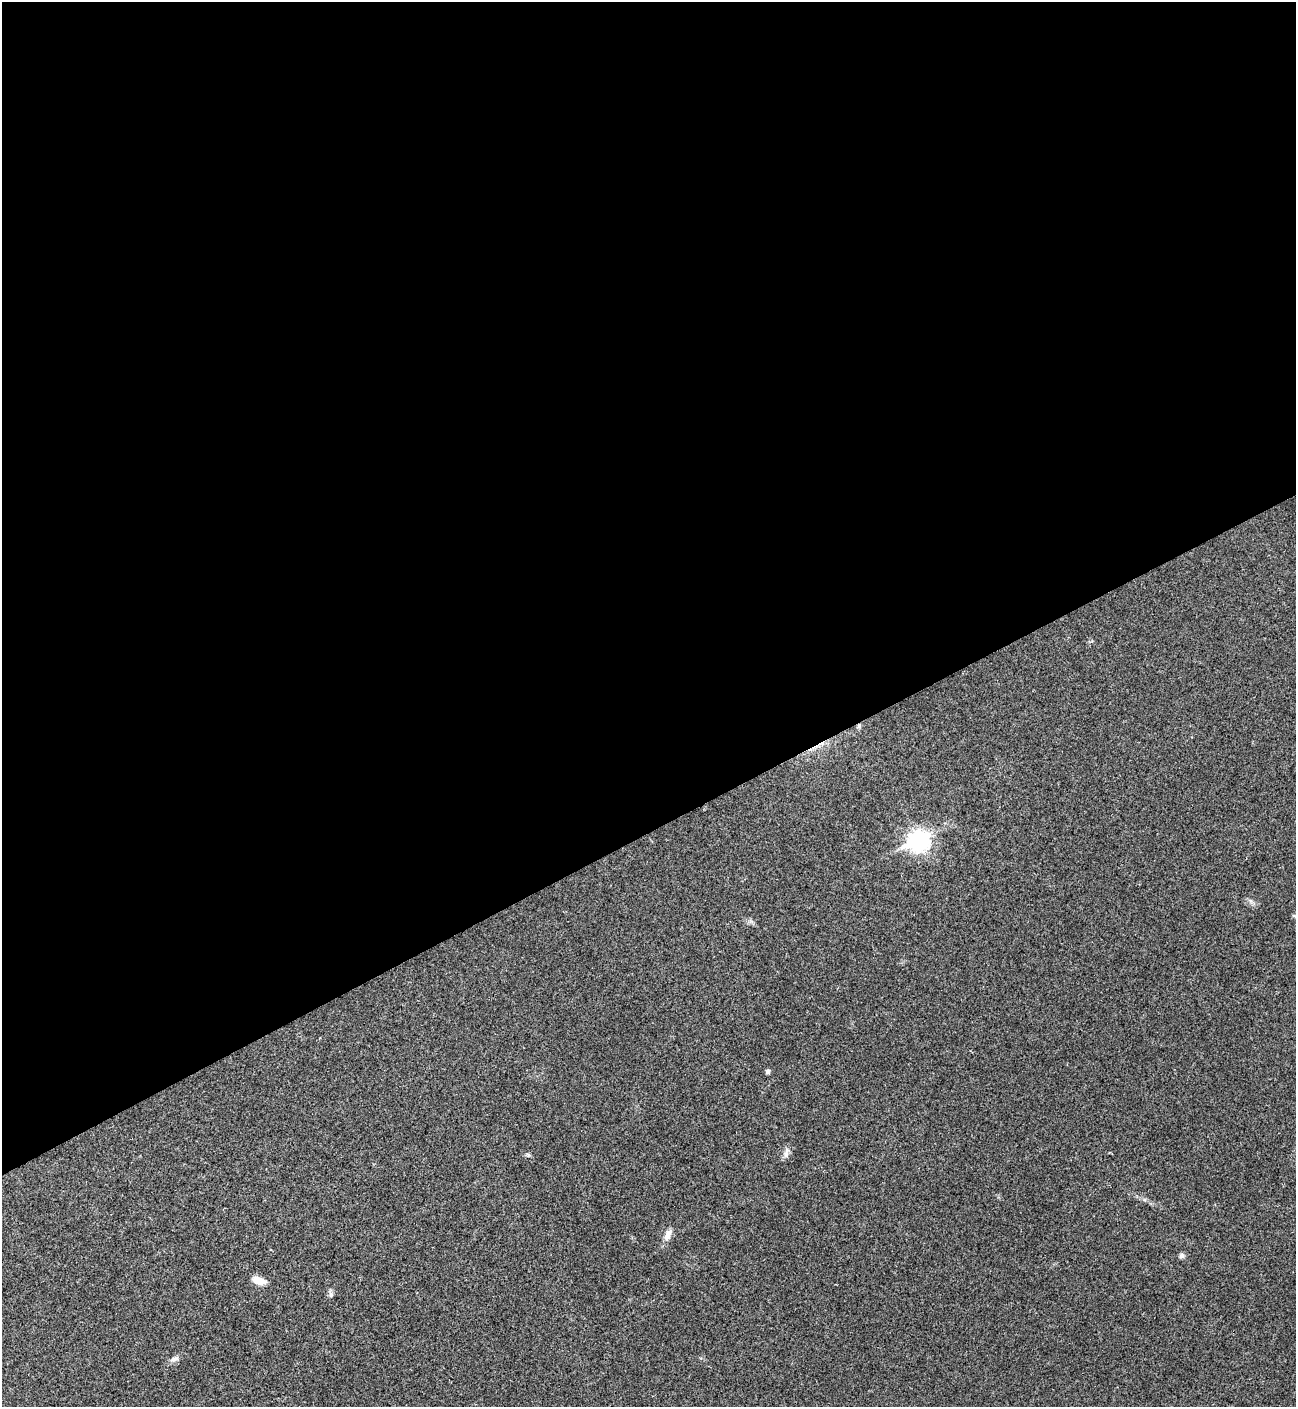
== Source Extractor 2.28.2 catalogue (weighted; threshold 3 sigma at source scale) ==
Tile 2 of 4 x 4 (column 2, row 1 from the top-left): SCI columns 1582-2875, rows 4223-5627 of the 5621 x 5633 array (HDU 1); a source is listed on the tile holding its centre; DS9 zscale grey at full resolution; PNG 1298 x 1409 px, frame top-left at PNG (2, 2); no overlay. Shown black and unused: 59% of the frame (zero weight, under 3 of 4 exposures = <1% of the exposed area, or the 3 px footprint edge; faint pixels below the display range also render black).
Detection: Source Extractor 2.28.2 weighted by HDU 2 'WHT'; one run over the whole footprint, this tile lists its part. Background 0.0209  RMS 0.0041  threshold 0.0185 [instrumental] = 3 sigma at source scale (4.5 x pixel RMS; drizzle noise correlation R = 1.50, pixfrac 1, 0.05/0.05 arcsec/px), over >= 5 px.
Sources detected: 10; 1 cosmic-ray / hot-pixel residue — not listed; the other 9 listed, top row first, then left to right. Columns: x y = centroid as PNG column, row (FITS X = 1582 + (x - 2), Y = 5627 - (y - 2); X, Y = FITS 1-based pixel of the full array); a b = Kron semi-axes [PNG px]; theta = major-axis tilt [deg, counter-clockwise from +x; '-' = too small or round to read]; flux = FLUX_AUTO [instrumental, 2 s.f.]
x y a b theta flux
918 841 9 8 - 190
1294 916 5 3 - 0.39
768 1072 5 4 - 1.1
786 1154 13 6 77 1.8
668 1234 15 7 64 3
1182 1256 7 6 - 1.1
259 1281 14 7 -19 4.7
331 1294 8 6 -90 1
174 1359 13 6 22 1.7